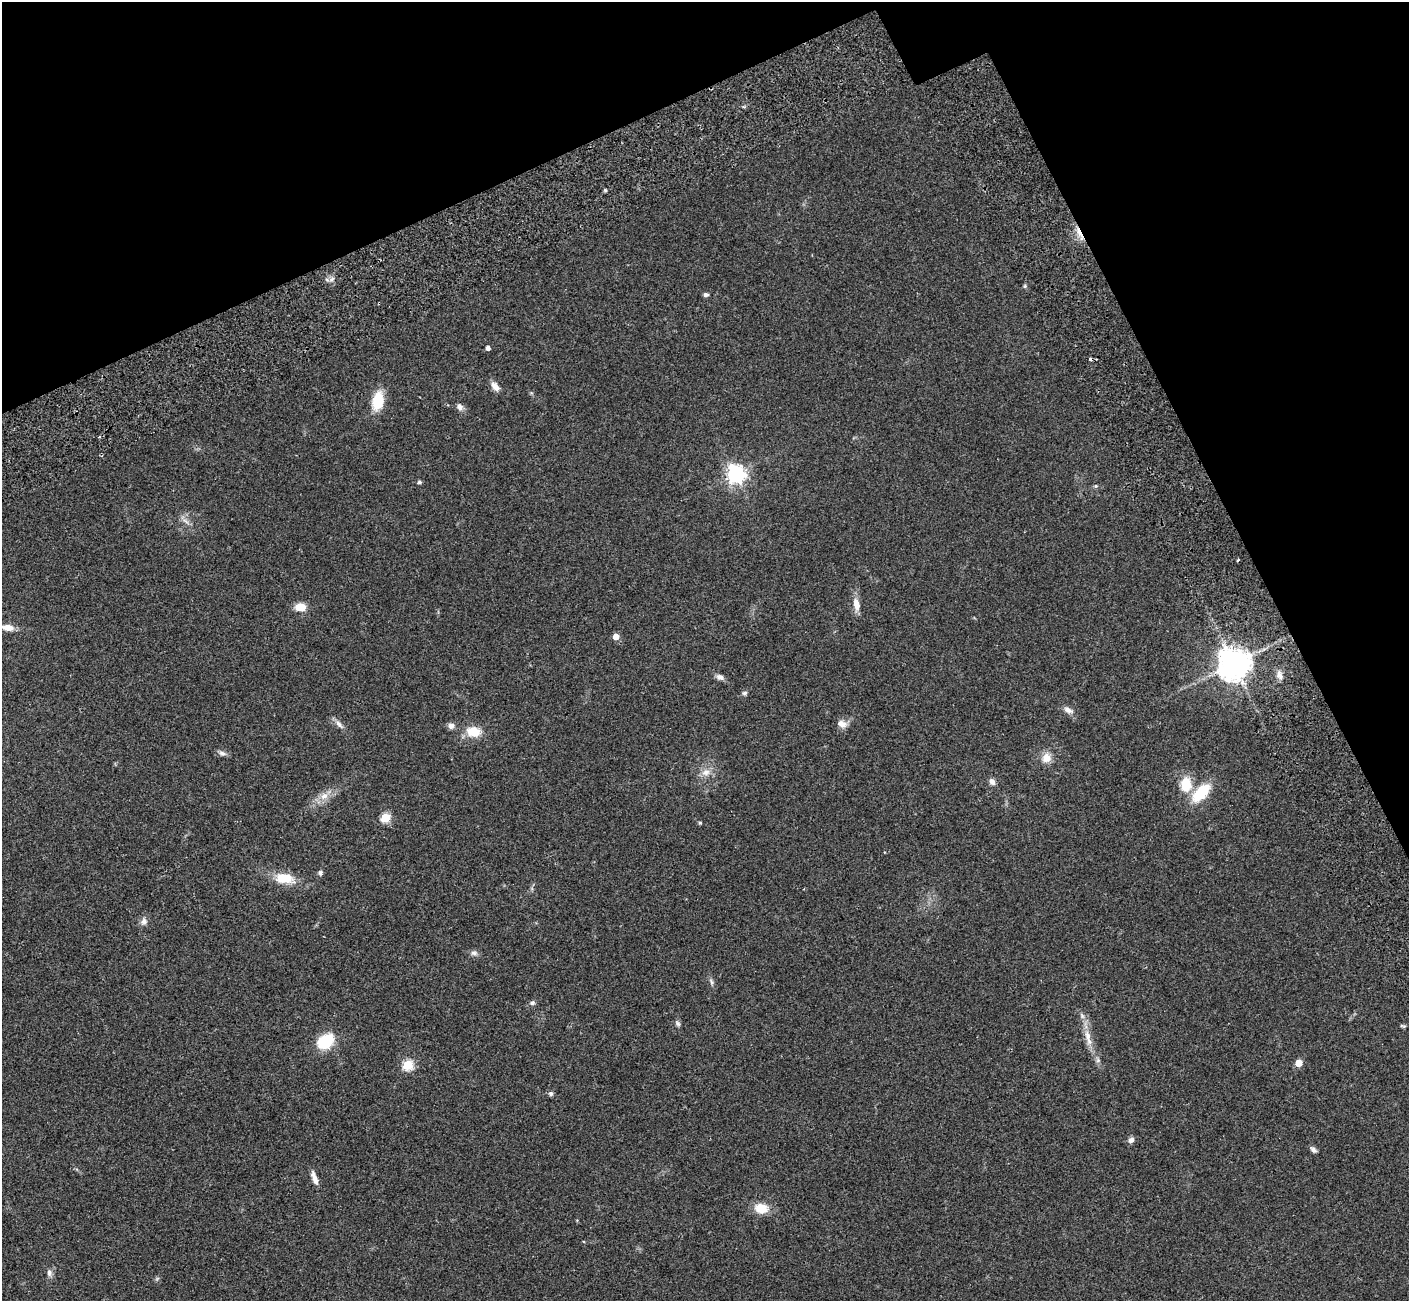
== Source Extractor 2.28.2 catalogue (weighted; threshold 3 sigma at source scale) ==
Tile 3 of 4 x 4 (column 3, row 1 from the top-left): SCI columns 2929-4335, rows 4288-5586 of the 5822 x 5851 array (HDU 1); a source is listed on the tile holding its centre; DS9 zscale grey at full resolution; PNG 1411 x 1303 px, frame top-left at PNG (2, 2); no overlay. Shown black and unused: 21% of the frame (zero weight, under 2 of 3 exposures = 7% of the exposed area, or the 3 px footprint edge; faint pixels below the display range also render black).
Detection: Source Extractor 2.28.2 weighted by HDU 2 'WHT'; one run over the whole footprint, this tile lists its part. Background 0.0562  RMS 0.0082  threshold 0.0368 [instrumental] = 3 sigma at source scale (4.5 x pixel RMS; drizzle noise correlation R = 1.50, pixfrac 1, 0.05/0.05 arcsec/px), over >= 5 px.
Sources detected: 54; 3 cosmic-ray / hot-pixel residue — not listed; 1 inside a brighter listed object's ellipse — not listed separately; the other 50 listed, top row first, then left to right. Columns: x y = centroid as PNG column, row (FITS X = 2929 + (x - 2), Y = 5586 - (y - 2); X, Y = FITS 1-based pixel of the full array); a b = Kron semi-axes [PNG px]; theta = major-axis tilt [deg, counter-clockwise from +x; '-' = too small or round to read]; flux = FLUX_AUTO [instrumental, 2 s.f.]
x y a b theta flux
605 190 5 4 - 0.92
706 295 6 5 - 1.8
488 348 4 4 - 3.2
495 386 12 7 -52 5.2
378 401 18 10 79 23
459 407 9 7 -56 3.6
736 474 7 6 - 360
419 482 5 4 - 1.4
186 521 11 3 -40 2.3
1238 560 3 2 - 1.1
856 604 15 8 -79 7.2
301 607 10 7 -4 13
8 627 15 7 -7 7.8
616 637 5 5 - 9.2
1234 664 10 9 - 1300
1279 675 12 7 -69 4
720 677 9 7 -20 3.2
745 693 6 5 - 1.7
1068 710 13 7 -25 4.1
339 724 13 6 -50 3.5
842 724 11 9 -20 5.4
451 726 8 7 - 3.1
473 732 16 11 -7 14
222 753 10 6 -18 2.7
1046 758 11 10 - 7.9
706 772 13 8 17 5.5
992 782 8 6 -54 3.2
1186 784 14 11 87 19
1201 793 26 12 45 26
324 796 12 9 28 6.4
385 818 5 5 - 40
700 823 4 4 - 1
320 873 7 5 82 1.7
284 878 24 12 -6 16
144 921 9 8 - 3.2
474 953 9 6 -1 2.5
711 982 8 4 -81 1.6
532 1003 7 6 - 1.8
678 1024 8 5 -63 1.7
1403 1026 9 3 -15 1.1
1088 1037 28 7 -75 10
325 1041 20 14 36 25
1299 1063 5 5 - 15
408 1065 5 5 - 52
551 1093 6 6 - 1.7
1131 1140 8 7 - 2.9
1313 1150 9 5 -42 2.3
315 1180 10 6 -71 4.3
761 1208 17 13 -10 11
49 1273 9 6 -84 2.8
Isophote crosses this tile's border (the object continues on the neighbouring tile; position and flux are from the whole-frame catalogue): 1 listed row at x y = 8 627